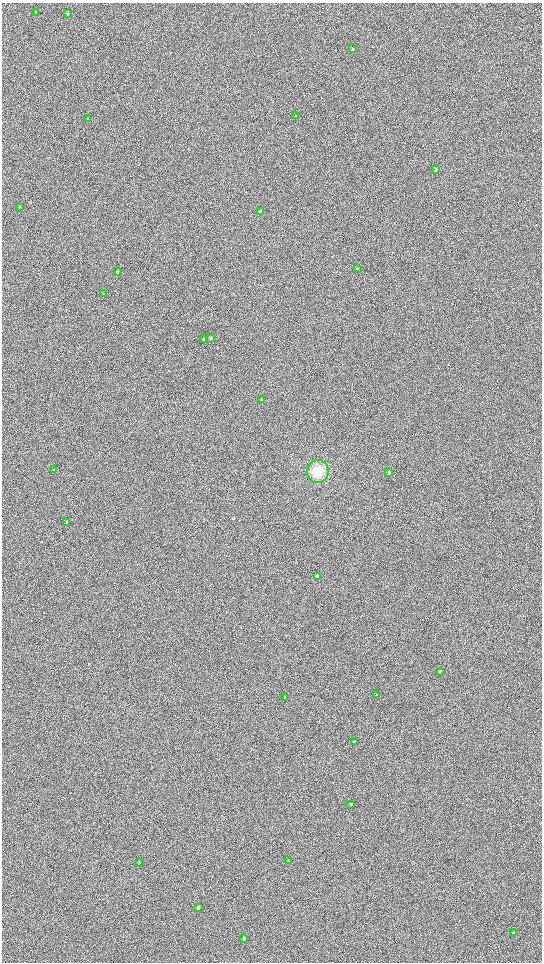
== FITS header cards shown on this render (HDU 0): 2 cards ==
NAXIS1  =                 1080 / length of data axis 1
NAXIS2  =                 1920 / length of data axis 2

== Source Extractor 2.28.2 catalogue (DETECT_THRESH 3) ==
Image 1080 x 1920 px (HDU 0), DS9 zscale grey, zoomed out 1/2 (1 PNG px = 2 x 2 image px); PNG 544 x 964 px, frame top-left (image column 1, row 1919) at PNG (2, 3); each listed source drawn as its Kron ellipse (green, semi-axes under 4 px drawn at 4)
Background 913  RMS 120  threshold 374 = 3 sigma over >= 5 px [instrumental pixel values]
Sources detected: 29; all 29 listed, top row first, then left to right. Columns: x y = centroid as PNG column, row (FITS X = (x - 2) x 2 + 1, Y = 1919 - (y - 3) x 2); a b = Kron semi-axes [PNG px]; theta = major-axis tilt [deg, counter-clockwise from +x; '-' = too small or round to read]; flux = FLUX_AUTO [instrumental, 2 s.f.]
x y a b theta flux
36 12 3 2 - 12000
67 14 3 2 - 18000
352 49 3 2 - 16000
296 116 3 2 - 14000
87 119 3 2 - 15000
436 170 3 2 - 28000
20 207 3 2 - 9700
261 212 3 3 - 190000
357 268 3 2 - 10000
117 272 3 2 - 32000
103 294 3 2 - 9800
211 338 3 2 - 28000
203 339 3 3 - 18000
261 400 3 2 - 9100
54 469 3 2 - 7900
318 471 11 11 - 410000
389 472 3 2 - 43000
67 522 3 2 - 8300
317 577 3 3 - 170000
440 671 3 2 - 21000
376 695 2 2 - 9200
285 697 2 2 - 20000
354 742 3 2 - 49000
351 804 3 2 - 39000
289 861 2 1 - 7300
139 863 2 2 - 18000
198 908 3 2 - 110000
514 933 2 2 - 43000
244 938 2 2 - 62000